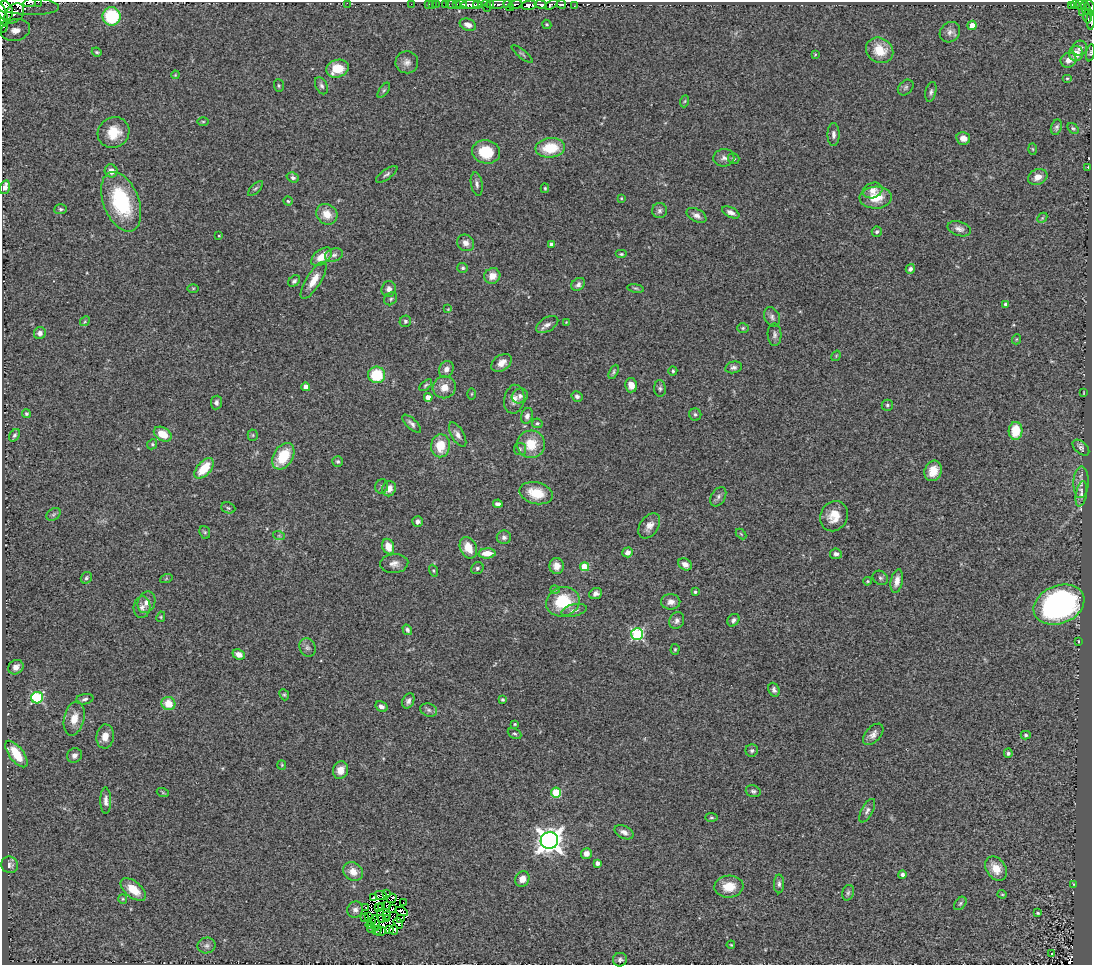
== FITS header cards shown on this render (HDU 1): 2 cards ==
NAXIS1  =                 1090
NAXIS2  =                  963

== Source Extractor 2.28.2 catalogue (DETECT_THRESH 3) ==
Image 1090 x 963 px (HDU 1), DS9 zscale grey, 1 PNG px = 1 image px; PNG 1094 x 967 px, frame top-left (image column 1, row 963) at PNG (2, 2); each listed source drawn as its Kron ellipse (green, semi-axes under 4 px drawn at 4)
Background 0.473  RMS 0.071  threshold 0.213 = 3 sigma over >= 5 px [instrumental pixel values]
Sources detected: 294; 7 with non-positive FLUX_AUTO (blend fragments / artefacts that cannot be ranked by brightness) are neither listed nor drawn; the other 287 listed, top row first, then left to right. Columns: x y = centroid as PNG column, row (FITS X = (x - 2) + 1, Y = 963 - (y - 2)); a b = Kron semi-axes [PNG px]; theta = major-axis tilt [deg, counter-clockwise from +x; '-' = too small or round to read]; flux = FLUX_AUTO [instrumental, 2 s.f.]
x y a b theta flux
38 2 3 2 - 65
29 3 6 2 10 160
347 3 2 2 - 36
20 4 39 10 -5 1600
411 4 2 2 - 6.3
429 4 2 2 - 18
433 4 3 2 - 10
436 4 2 2 - 13
445 4 2 2 - 6.6
457 4 3 2 - 120
462 4 5 4 - 260
470 4 9 3 1 400
477 4 4 3 - 120
499 4 14 3 4 350
515 4 7 3 11 170
561 4 4 3 - 200
1075 4 4 3 - 95
451 5 5 3 - 60
491 5 3 2 - 93
529 5 8 4 11 610
541 5 6 3 -10 240
551 5 7 3 28 230
1071 5 4 2 - 20
1080 5 5 3 - 42
486 6 6 2 -68 61
509 6 6 3 -55 150
574 6 3 2 - 4.4
1090 7 8 3 -76 140
1086 8 8 4 -69 160
5 11 9 7 -69 1800
14 13 11 8 47 37
1083 13 3 3 - 24
3 15 12 4 -77 1100
112 16 9 9 - 230
1087 16 7 4 -89 77
1091 20 9 2 87 27
547 24 5 4 - 6.2
468 25 8 6 -23 31
972 25 4 4 - 43
3 27 6 3 66 190
15 30 15 10 14 61
950 32 11 9 45 23
1080 48 8 7 - 21
880 50 14 12 -32 110
97 52 5 3 - 6.1
1090 53 8 4 79 6.7
522 54 13 3 -39 7.8
815 54 3 3 - 4.3
1076 54 7 7 - 59
1069 60 8 7 - 34
407 62 11 11 - 29
337 69 11 8 18 110
175 75 4 3 - 3.9
1067 78 5 4 - 6.1
279 85 6 5 - 7.6
321 86 9 5 -63 13
906 87 9 6 46 13
384 90 9 4 54 8.5
931 92 10 5 77 14
685 101 6 4 70 6.5
203 121 6 4 0 5.7
1056 127 8 5 71 12
1073 128 6 4 -46 7.5
114 133 16 15 - 100
834 135 11 6 -90 20
963 138 7 6 - 28
550 148 15 9 6 160
1033 149 6 3 -88 5
486 152 14 11 -13 150
724 158 10 8 8 23
734 159 6 5 - 9.2
1088 167 4 2 - 3.1
111 171 6 6 - 36
387 174 12 5 35 13
1038 177 10 7 26 42
293 178 6 5 - 12
477 184 12 5 -80 16
5 187 7 4 74 38
255 188 9 4 45 8.1
545 188 5 4 - 6.2
873 190 10 7 20 39
621 198 4 3 - 3.9
876 198 16 11 3 110
288 201 4 4 - 6
121 202 31 17 -69 400
61 209 6 5 - 9.1
659 211 7 7 - 15
731 212 9 5 -26 23
327 214 11 10 - 64
696 215 11 6 -29 23
1042 218 6 4 46 6.6
959 229 12 7 -19 23
877 232 5 5 - 9.2
219 236 4 3 - 3.7
466 243 9 8 - 29
551 244 4 3 - 15
621 254 6 4 0 7.7
334 255 9 6 18 19
322 257 12 7 39 70
463 268 5 5 - 7.8
910 269 5 4 - 16
492 276 8 7 - 50
314 280 21 7 58 61
294 281 6 5 - 11
578 284 7 6 - 15
193 288 6 4 0 4.7
636 288 8 4 -9 7.9
389 289 8 7 - 25
391 299 7 5 46 10
1005 304 4 4 - 9.8
448 309 4 4 - 5.1
772 317 10 7 -65 19
85 321 5 4 - 6.3
405 321 6 5 - 11
566 322 2 2 - 2.7
547 325 12 7 31 25
743 328 6 5 - 7.2
40 333 6 5 - 18
775 335 11 7 -88 17
1017 339 5 3 - 4.1
836 356 6 3 57 4.9
502 363 11 7 35 40
734 367 9 5 11 15
446 369 8 7 - 25
673 371 4 4 - 6.8
614 372 8 4 63 9.3
377 375 8 8 - 190
426 385 8 4 38 8
631 385 7 6 - 46
306 387 4 4 - 48
444 387 11 11 - 53
660 388 8 6 -86 12
1084 393 4 2 - 3.6
472 394 6 4 89 4.7
520 396 8 7 - 17
577 396 6 5 - 14
428 397 4 4 - 48
514 399 14 10 80 38
216 402 7 5 82 15
887 405 5 5 - 7.9
26 414 4 4 - 9.6
695 414 6 6 - 10
527 416 8 6 71 19
537 423 5 5 - 8.8
412 424 12 5 -44 16
1015 431 9 7 87 110
163 434 9 6 -31 82
458 434 14 6 -60 23
15 435 7 4 56 11
253 435 5 5 - 6.9
152 444 5 4 - 7.7
531 444 14 14 - 110
440 446 11 9 85 110
1081 448 10 6 -41 13
520 449 6 6 - 10
283 456 14 9 60 160
338 461 5 5 - 8.3
204 468 12 6 48 120
933 471 10 8 72 73
1081 482 16 7 87 33
382 486 7 6 - 11
389 489 8 7 - 44
536 493 17 11 -14 110
1081 494 13 5 80 22
718 497 10 7 60 17
498 504 5 4 - 14
228 508 7 5 -22 8.4
53 514 8 5 34 10
834 516 15 13 62 76
418 522 5 5 - 15
649 526 14 9 55 37
205 532 6 5 - 8.7
741 534 6 3 -45 5.2
279 536 6 4 -19 6.2
504 537 7 7 - 17
388 546 8 6 -72 70
468 548 11 8 -65 76
628 552 5 5 - 23
487 553 8 5 3 62
836 554 6 5 - 16
394 564 14 9 5 33
685 564 7 5 -30 27
557 566 8 7 - 42
585 567 4 4 - 150
477 568 6 5 - 11
433 571 6 4 -70 6
86 578 6 5 - 7.9
880 578 8 6 -34 13
166 579 6 4 20 6.4
867 581 4 3 - 4.8
897 581 12 6 78 33
555 590 5 3 - 3.9
695 592 4 3 - 6.5
596 594 7 5 23 18
146 602 11 8 67 34
563 602 17 14 20 200
671 602 9 7 0 28
1059 605 26 19 22 1100
142 607 11 8 85 24
574 610 13 6 12 22
161 617 5 4 - 5.4
733 620 7 5 50 12
677 621 9 7 67 19
407 630 6 4 -56 13
637 634 6 6 - 580
1078 641 3 2 - 3.1
307 647 9 8 - 16
675 649 5 4 - 6.5
239 654 6 5 - 37
16 667 8 6 39 32
774 690 7 5 -65 15
284 695 6 4 -66 6.4
37 698 6 5 - 460
85 699 9 5 11 13
502 699 3 3 - 9.7
408 701 8 5 65 17
168 704 7 6 - 86
381 707 6 4 -31 17
429 710 8 6 -17 15
74 718 17 10 76 67
515 724 3 3 - 5.2
515 734 7 5 -27 8.7
873 734 13 7 48 26
1026 735 5 4 - 9
105 736 12 9 83 46
752 750 6 6 - 11
1008 753 4 4 - 9.1
16 754 16 7 -52 150
74 755 8 7 - 21
282 765 5 4 - 5.3
340 770 9 7 66 39
753 791 7 6 - 12
163 793 6 4 -20 5.6
556 793 5 5 - 240
106 801 13 5 -90 23
867 811 13 6 61 18
711 817 6 4 -5 6.6
624 832 10 6 -27 23
549 840 9 8 - 4900
586 853 5 5 - 31
597 863 4 4 - 21
10 865 8 8 - 18
996 869 13 9 -55 65
353 872 10 9 - 49
902 874 4 4 - 14
522 879 8 7 - 39
779 884 9 5 90 14
1073 884 4 2 - 2.7
729 887 14 11 4 89
133 890 15 8 -39 83
848 893 8 5 73 11
387 894 2 2 - 4.8
1002 894 4 4 - 5.5
381 896 7 3 -21 5.1
374 897 3 3 - 9.9
392 898 5 2 - 6.9
123 899 5 4 - 5.8
403 903 3 2 - 1.1
960 903 7 5 50 9.1
386 905 2 2 - 2
382 906 2 2 - 4.4
366 907 2 2 - 6.4
378 907 3 2 - 6.2
392 909 3 2 - 5.1
355 910 8 7 - 19
402 911 6 3 -24 14
381 913 3 2 - 3.5
1038 913 4 3 - 5.9
369 916 3 2 - 7.2
386 916 3 2 - 6.2
365 917 2 2 - 8
401 918 4 2 - 3.8
382 919 3 3 - 2.7
386 919 3 2 - 2.8
371 922 3 2 - 1.2
375 923 8 4 -79 13
398 923 5 3 - 4.8
370 925 4 2 - 9.1
371 928 4 2 - 7.3
390 929 4 2 - 2
377 930 5 2 - 3.9
394 930 5 4 - 7.2
380 931 5 4 - 17
731 945 4 3 - 3.9
207 946 9 8 - 17
1051 954 2 2 - 4.3
620 960 7 7 - 13
At the frame edge (FLAGS 8, measured only in part): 11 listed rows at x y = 38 2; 29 3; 347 3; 20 4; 1090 7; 5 11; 3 15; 1091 20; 3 27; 1090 53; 5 187
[7 non-positive-flux detections neither listed nor drawn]